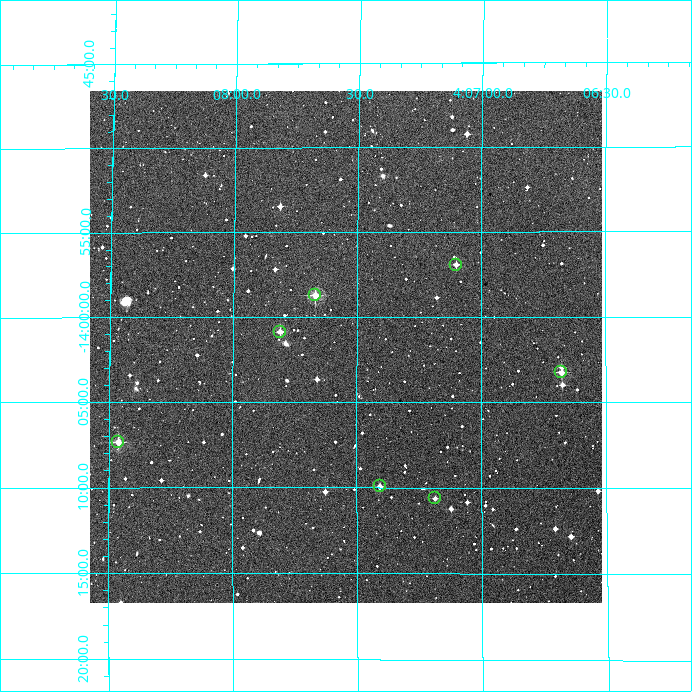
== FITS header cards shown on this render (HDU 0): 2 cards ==
NAXIS1  =                  512
NAXIS2  =                  512

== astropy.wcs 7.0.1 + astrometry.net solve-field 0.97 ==
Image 512 x 512 px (HDU 0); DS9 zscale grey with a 90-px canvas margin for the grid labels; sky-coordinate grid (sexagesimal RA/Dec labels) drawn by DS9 from the SOLVED WCS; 7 Tycho-2 reference stars matched to detected sources circled (green)
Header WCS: RA---TAN/DEC--TAN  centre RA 04:07:33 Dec -14:02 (61.89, -14.03 deg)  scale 3.52 arcsec/px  FOV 30.0' x 30.0'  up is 0 deg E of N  parity normal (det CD < 0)
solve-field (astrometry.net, Tycho-2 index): VERIFIED the header's WCS against the Tycho-2 star catalogue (verified at 2 index scales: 7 matches each, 0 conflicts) and refined it, rather than solving blind
Solved WCS: RA---TAN-SIP/DEC--TAN-SIP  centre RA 04:07:33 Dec -14:02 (61.89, -14.03 deg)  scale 3.52 arcsec/px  FOV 30.1' x 30.1'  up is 0 deg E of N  parity normal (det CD < 0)
The solver's refit moves the header's centre by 0.38 arcsec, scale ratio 1.002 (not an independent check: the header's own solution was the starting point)
Tycho-2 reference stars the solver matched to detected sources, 7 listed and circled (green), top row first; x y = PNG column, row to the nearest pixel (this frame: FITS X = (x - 90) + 1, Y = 512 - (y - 91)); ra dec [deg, ICRS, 3 dp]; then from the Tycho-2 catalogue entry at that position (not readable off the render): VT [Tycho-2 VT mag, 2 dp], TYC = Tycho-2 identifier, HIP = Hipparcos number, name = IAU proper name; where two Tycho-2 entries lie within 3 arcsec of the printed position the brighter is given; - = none
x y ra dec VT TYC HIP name
456 265 61.775 -13.949 12.26 5318-500-1 - -
315 295 61.917 -13.979 10.55 5318-1130-1 - -
280 332 61.952 -14.015 11.29 5318-534-1 - -
561 372 61.669 -14.054 11.79 5318-780-1 - -
118 442 62.115 -14.122 11.01 5318-600-1 - -
380 486 61.852 -14.165 11.69 5318-712-1 - -
435 498 61.796 -14.177 11.83 5318-478-1 - -